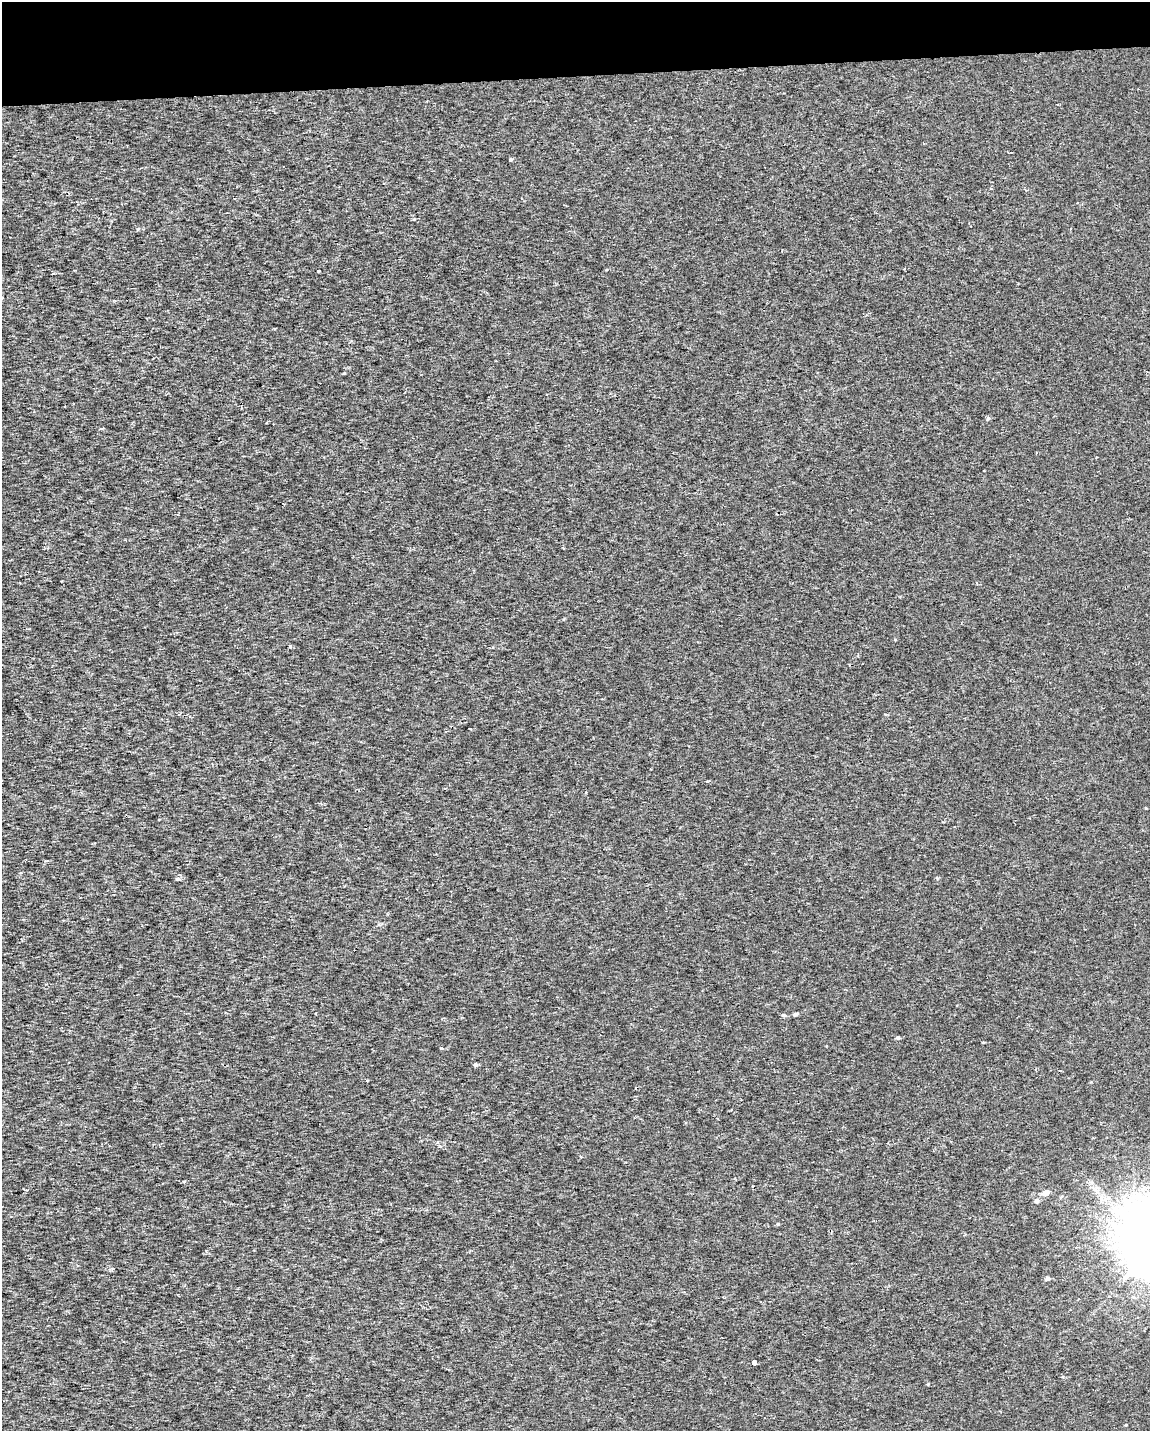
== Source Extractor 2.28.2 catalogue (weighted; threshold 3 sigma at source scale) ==
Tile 3 of 4 x 3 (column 3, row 1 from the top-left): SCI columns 2299-3446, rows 2910-4338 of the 4595 x 4347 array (HDU 1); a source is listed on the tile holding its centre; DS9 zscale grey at full resolution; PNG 1152 x 1433 px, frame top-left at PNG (2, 2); no overlay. Shown black and unused: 5% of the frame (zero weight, under 2 of 3 exposures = <1% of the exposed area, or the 3 px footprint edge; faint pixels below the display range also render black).
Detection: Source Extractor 2.28.2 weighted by HDU 2 'WHT'; one run over the whole footprint, this tile lists its part. Background 5.72e-04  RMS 0.0029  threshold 0.013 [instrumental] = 3 sigma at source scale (4.5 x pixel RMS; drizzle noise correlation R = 1.50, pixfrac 1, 0.0396/0.0396 arcsec/px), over >= 5 px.
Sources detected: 16; all 16 listed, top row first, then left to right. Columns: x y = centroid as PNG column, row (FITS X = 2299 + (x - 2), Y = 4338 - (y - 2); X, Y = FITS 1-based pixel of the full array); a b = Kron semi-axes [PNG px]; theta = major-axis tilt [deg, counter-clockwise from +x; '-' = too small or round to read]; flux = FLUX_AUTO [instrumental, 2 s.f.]
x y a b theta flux
511 159 5 3 - 0.32
1026 190 3 3 - 0.35
988 418 6 4 75 0.48
290 646 4 3 - 0.47
178 879 6 4 20 0.47
795 1014 6 4 19 0.67
784 1015 5 5 - 0.51
898 1037 4 4 - 0.46
983 1042 3 2 - 0.24
441 1048 5 3 - 0.23
476 1065 4 4 - 0.6
1045 1193 5 4 - 2.6
1037 1200 5 4 - 1
778 1224 4 4 - 0.29
1047 1278 4 4 - 0.89
754 1362 4 4 - 1.9
Unlisted compact peaks at least as high as the median listed source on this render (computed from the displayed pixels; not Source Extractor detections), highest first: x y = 318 271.